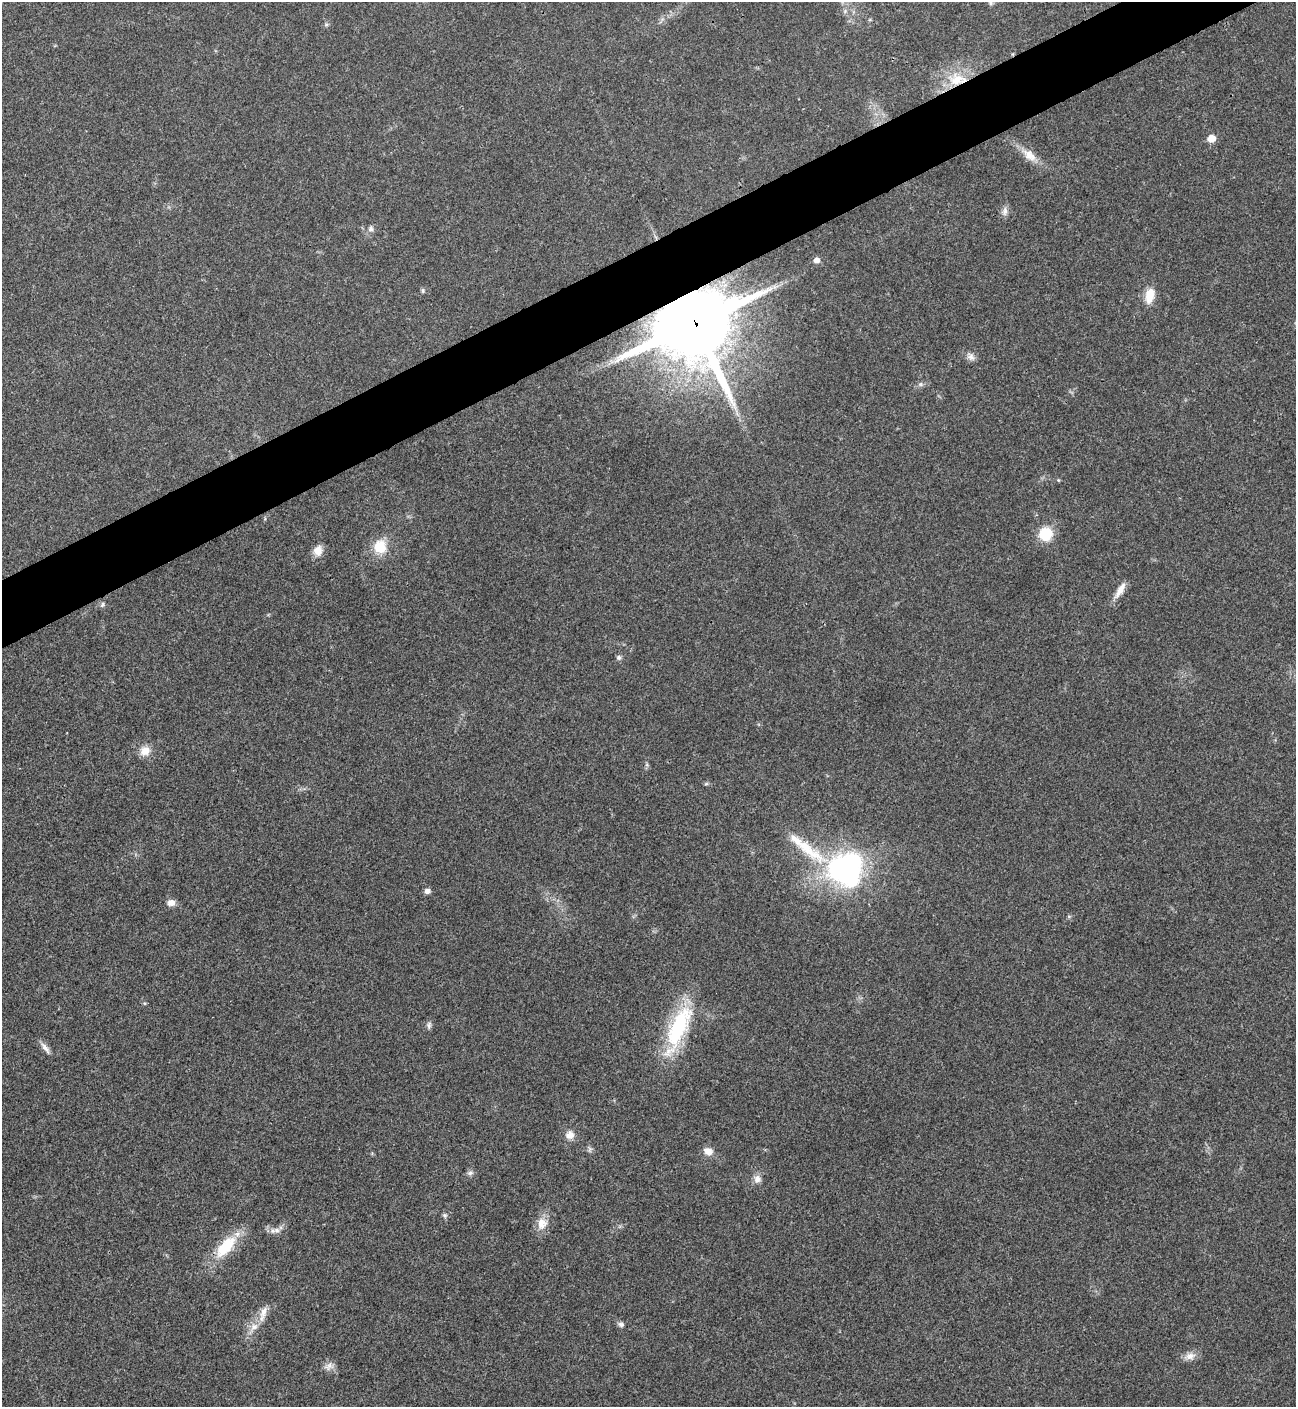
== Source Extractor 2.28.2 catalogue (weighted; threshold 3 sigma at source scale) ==
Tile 10 of 4 x 4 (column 2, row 3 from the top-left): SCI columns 1582-2875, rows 1409-2813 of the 5619 x 5629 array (HDU 1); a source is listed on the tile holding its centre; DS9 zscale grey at full resolution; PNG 1298 x 1409 px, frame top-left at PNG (2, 2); no overlay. Shown black and unused: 4% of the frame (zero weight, under 3 of 4 exposures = <1% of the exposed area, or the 3 px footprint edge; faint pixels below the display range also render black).
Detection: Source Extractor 2.28.2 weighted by HDU 2 'WHT'; one run over the whole footprint, this tile lists its part. Background 0.0204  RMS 0.004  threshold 0.0181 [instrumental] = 3 sigma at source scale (4.5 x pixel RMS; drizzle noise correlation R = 1.50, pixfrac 1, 0.05/0.05 arcsec/px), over >= 5 px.
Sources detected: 46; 1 inside a brighter object's white glare — not listed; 1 inside a brighter listed object's ellipse — not listed separately; the other 44 listed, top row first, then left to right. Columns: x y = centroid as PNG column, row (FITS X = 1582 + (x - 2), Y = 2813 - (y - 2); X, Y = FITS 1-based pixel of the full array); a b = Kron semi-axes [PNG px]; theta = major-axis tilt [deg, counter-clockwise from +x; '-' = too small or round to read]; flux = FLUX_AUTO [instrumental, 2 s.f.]
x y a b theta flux
990 2 10 7 -79 1.3
845 11 5 5 - 0.85
870 20 5 3 - 0.43
326 24 6 5 - 0.74
956 80 23 20 2 15
1211 139 6 5 - 6.3
1029 155 23 12 -39 5.9
1005 211 13 7 80 2
371 229 8 7 - 1.5
817 260 6 6 - 2.5
423 291 7 4 -84 0.62
1150 296 19 10 78 6.5
695 324 25 20 26 4700
971 356 12 9 -53 2.2
921 384 7 4 71 0.72
1058 480 5 4 - 0.4
1045 534 11 11 - 13
380 547 15 14 - 11
318 551 13 11 67 4
1120 590 22 8 58 4
102 605 8 5 61 0.88
619 658 6 5 - 1.2
145 751 13 12 - 4.7
706 784 6 4 18 0.56
806 848 84 13 -37 19
844 869 30 23 29 94
427 891 6 5 - 1.8
171 903 10 8 -1 2.5
429 1025 10 6 85 1.2
678 1028 57 18 67 39
45 1048 18 6 -53 2.3
570 1135 11 10 - 3.3
590 1149 9 5 84 0.97
708 1151 12 9 -21 3.2
470 1173 9 6 10 1.1
757 1179 11 10 - 2.5
445 1215 7 5 -45 0.81
542 1223 18 14 75 5.2
277 1230 9 8 - 1.9
226 1246 38 16 48 15
263 1313 25 8 72 4.1
621 1324 8 6 -7 1.3
1190 1356 16 9 15 3.1
329 1366 14 9 25 2.5
Overlapping masked pixels (flux is a lower limit): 2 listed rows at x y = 956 80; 695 324
Isophote crosses this tile's border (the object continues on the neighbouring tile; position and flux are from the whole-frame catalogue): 1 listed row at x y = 990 2